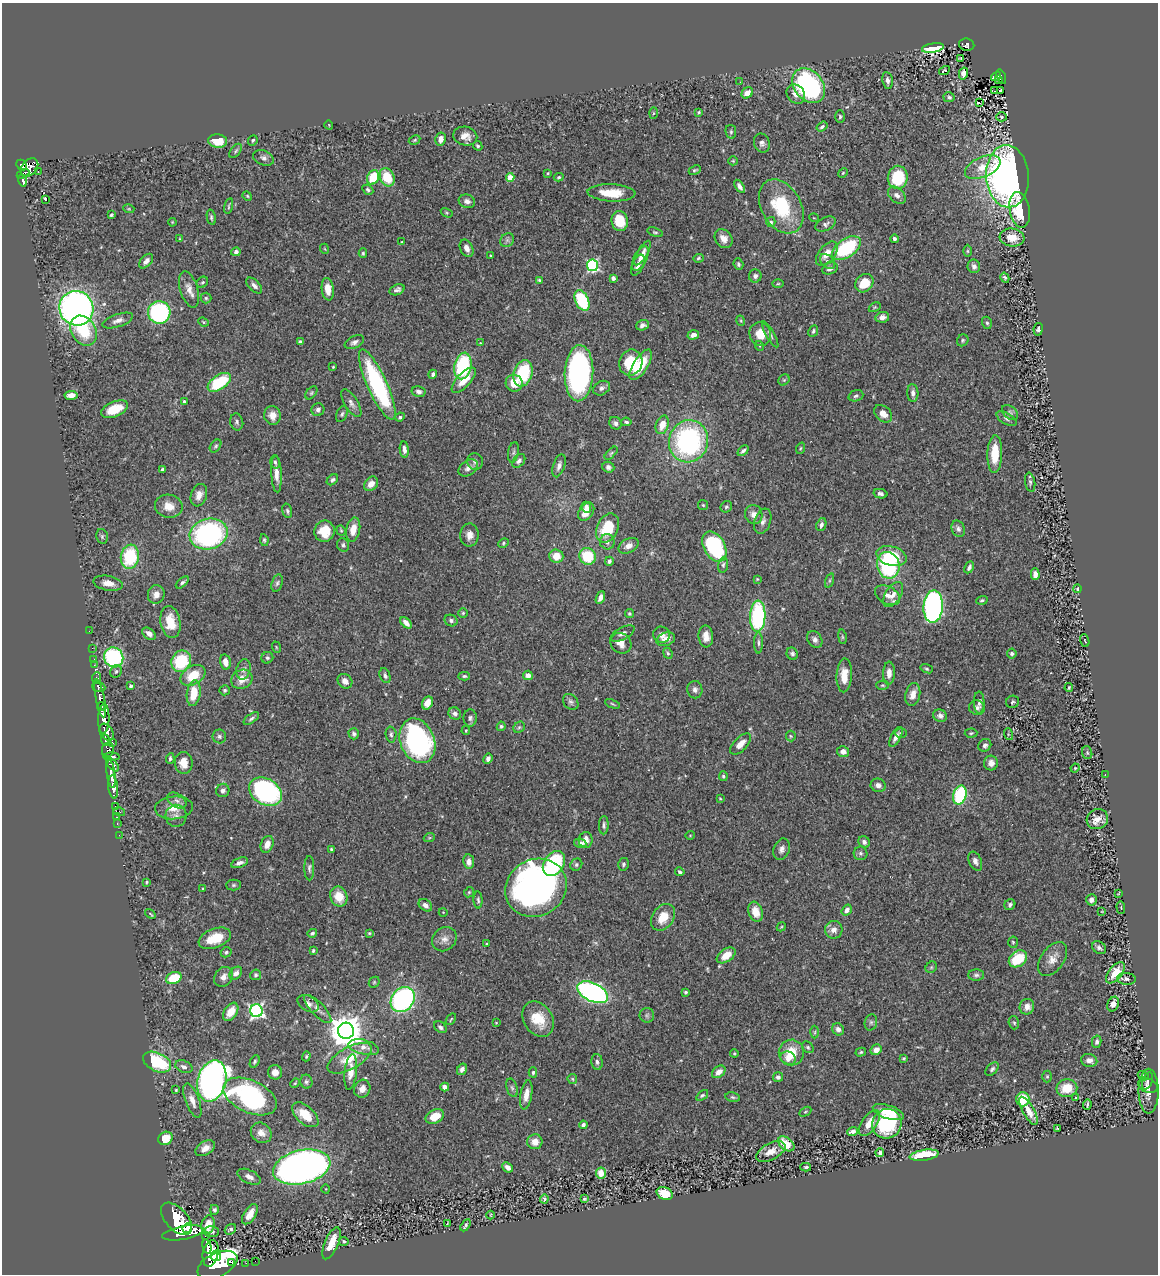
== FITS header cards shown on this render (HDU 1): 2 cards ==
NAXIS1  =                 1156
NAXIS2  =                 1272

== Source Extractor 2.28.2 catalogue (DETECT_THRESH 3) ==
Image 1156 x 1272 px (HDU 1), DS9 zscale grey, 1 PNG px = 1 image px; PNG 1160 x 1276 px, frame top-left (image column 1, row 1272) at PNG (2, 3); each listed source drawn as its Kron ellipse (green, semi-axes under 4 px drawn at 4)
Background 0.595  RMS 0.028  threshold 0.0851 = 3 sigma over >= 5 px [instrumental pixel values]
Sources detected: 505; of the 505, the 500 brightest by FLUX_AUTO listed and drawn (5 fainter detections omitted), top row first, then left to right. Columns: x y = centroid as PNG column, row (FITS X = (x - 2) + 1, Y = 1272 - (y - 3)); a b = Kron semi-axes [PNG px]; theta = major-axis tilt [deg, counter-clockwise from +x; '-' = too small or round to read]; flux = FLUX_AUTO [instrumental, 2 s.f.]
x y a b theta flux
967 45 8 6 -10 120
933 48 11 4 9 57
961 58 3 2 - 3.3
944 71 5 3 - 41
963 73 6 4 75 12
996 77 5 3 - 15
1001 77 8 3 -72 88
887 80 8 5 -80 7.3
999 80 3 3 - 25
740 82 2 2 - 2.9
809 86 19 14 -50 360
995 91 3 2 - 4
1000 91 3 2 - 1.7
747 93 6 5 - 18
796 94 10 8 -50 12
949 97 6 5 - 4.6
979 103 4 3 - 31
699 112 3 3 - 2.5
653 113 6 4 87 2.1
840 117 6 4 89 3.5
1001 117 5 4 - 3.1
329 125 5 3 - 1.3
822 127 6 4 34 4.5
731 132 7 5 -78 3.6
465 136 12 9 -13 17
441 139 6 5 - 15
253 140 5 4 - 3.6
415 140 6 4 28 2.7
218 141 9 6 -6 39
762 143 10 7 -69 7.8
478 146 5 4 - 3.5
236 151 8 4 54 3.8
263 158 11 7 -24 7.6
733 161 5 4 - 2.3
22 165 6 4 -45 370
983 167 19 10 23 32
29 168 10 7 46 640
695 170 6 3 25 3.1
38 172 3 2 - 14
548 173 4 3 - 1.8
843 173 5 4 - 2.3
23 174 7 3 27 220
1007 176 31 21 -86 830
373 177 7 6 - 62
387 177 9 7 -66 57
510 177 4 4 - 44
559 177 5 3 - 2.7
898 177 12 10 82 89
23 180 6 4 -80 190
740 186 7 4 -58 8.6
368 190 6 4 -31 3.5
611 193 24 8 -2 45
897 195 10 7 -42 8.7
247 196 5 4 - 2.2
45 199 4 3 - 64
467 201 8 6 -20 9
229 206 8 3 77 2.3
781 206 29 20 -61 120
129 209 5 3 - 2.1
1020 210 18 10 -79 72
447 213 6 4 -32 2.2
111 215 4 3 - 2.7
211 217 8 4 -78 3.9
814 218 5 3 - 1.3
620 221 10 8 -77 51
172 222 4 3 - 1.4
771 222 5 4 - 3.5
825 224 11 6 25 6.9
655 232 8 4 -17 3.3
1012 238 12 9 -6 28
180 239 4 3 - 2
724 239 10 8 -52 16
894 239 4 3 - 4.1
507 240 7 6 - 5.1
402 242 3 2 - 1.4
467 248 9 6 -65 10
846 248 16 9 35 140
325 249 5 3 - 1.4
967 251 6 4 -90 2.6
236 252 5 4 - 6.6
363 253 4 4 - 2.6
643 253 14 5 60 10
827 254 14 8 50 21
490 256 3 3 - 1.9
640 258 13 6 64 12
698 258 5 4 - 2.7
146 261 9 5 48 9.4
827 261 9 5 -44 6
738 264 6 4 -69 3.5
593 265 6 5 - 240
638 265 11 5 65 9.1
974 266 7 6 - 7.7
830 269 8 5 23 9.9
755 276 6 6 - 5.7
613 278 4 3 - 9
1005 278 5 4 - 3.7
539 280 3 3 - 2.5
202 282 6 5 - 3.3
864 283 10 8 44 38
778 284 5 3 - 2
254 285 10 5 -46 7.9
189 289 19 9 -73 17
328 289 11 6 -83 20
397 290 8 5 23 6.8
206 298 5 5 - 3.2
582 300 11 6 -65 120
875 307 6 4 31 2.4
76 308 17 17 - 1000
159 312 11 11 - 300
882 317 7 5 10 9.5
118 321 16 6 18 11
741 321 5 3 - 2.1
203 322 5 4 - 2.4
987 323 6 5 - 4
642 325 6 5 - 7.2
1038 329 6 4 80 4.1
84 331 16 12 -58 78
813 331 6 4 65 3.9
760 334 12 10 -66 32
770 334 14 4 -60 5.2
693 335 6 4 18 9.4
963 340 6 5 - 3.3
300 342 4 3 - 3.5
354 342 10 6 24 7.2
480 343 3 2 - 1.2
760 346 5 3 - 1.7
631 363 13 11 70 65
641 365 17 7 57 44
463 366 13 8 77 150
333 367 3 2 - 1.8
523 373 13 9 72 110
579 373 28 14 88 470
433 374 5 3 - 4.6
464 380 16 7 47 28
784 380 6 5 - 2.5
219 382 13 7 35 100
514 383 9 8 - 26
377 385 38 10 -66 260
601 388 9 6 30 6.9
419 392 7 5 -12 7
311 393 7 4 49 3.1
913 393 9 5 -87 7.7
71 395 6 4 5 13
856 396 7 5 19 5
184 402 4 3 - 5.5
351 403 16 6 -59 9.6
115 409 14 7 23 38
318 410 6 6 - 6.2
1010 412 9 6 -38 5.2
342 414 8 5 66 4.2
883 414 10 7 -45 18
272 415 9 8 - 18
400 417 5 4 - 4.1
1007 419 11 5 -30 6
237 422 8 6 -79 5.1
626 422 5 3 - 3.4
615 423 6 6 - 5.7
662 425 9 6 71 24
689 441 21 19 72 340
216 446 7 5 52 3.6
800 448 6 4 69 2.4
404 449 8 4 -83 8.2
743 451 6 4 44 5.1
513 452 10 5 79 5
611 453 8 3 45 2.6
995 454 19 7 88 51
519 461 8 5 50 6.5
275 462 6 4 -78 3.7
475 462 8 8 - 6.2
559 466 12 6 71 8.9
608 467 6 5 - 5.5
468 468 10 7 36 10
162 469 3 3 - 3
276 474 18 5 -87 15
332 480 6 4 42 4.4
1030 482 9 5 -80 4.7
371 484 8 6 51 16
880 494 7 4 -12 5.9
199 495 11 8 71 14
703 505 5 5 - 2.7
169 506 14 11 -11 26
586 507 5 4 - 7.1
726 507 6 5 - 3.4
287 511 7 4 -75 3.9
586 512 10 7 55 21
754 514 10 8 -71 14
763 521 13 8 70 11
821 525 7 4 67 5.6
608 528 15 10 65 73
353 529 12 7 79 24
958 529 8 6 -66 6.7
341 530 5 4 - 2.4
324 531 10 10 - 44
209 534 19 15 14 370
469 535 11 9 88 14
102 536 7 5 -77 4.2
264 540 6 4 -81 2.8
607 542 7 7 - 9.3
503 543 5 4 - 2.7
343 545 7 6 - 4.7
628 546 11 7 28 14
714 547 16 10 -63 220
556 556 7 7 - 23
588 556 8 8 - 75
892 556 15 9 -16 61
130 557 12 9 81 120
609 561 4 4 - 5.4
723 565 8 5 79 4.8
888 565 13 11 -76 190
969 567 6 4 64 5.2
1035 574 6 4 -87 9.4
757 579 3 3 - 1.9
829 580 7 3 71 2.8
182 582 8 4 42 4.3
108 583 15 7 -10 15
277 583 9 5 74 4.8
1077 589 4 3 - 1.9
156 594 9 8 - 14
887 595 13 8 -28 15
893 595 14 7 58 13
600 598 6 4 68 8.9
982 600 6 4 19 3.1
933 606 16 9 87 640
463 613 5 4 - 2.7
630 614 5 4 - 3.1
758 616 15 7 88 220
451 620 7 5 -26 5.7
170 622 16 10 -81 38
406 623 7 4 -44 9.8
89 631 2 2 - 7.7
622 633 13 6 27 9.1
149 634 7 5 -38 11
662 635 8 8 - 9.3
706 636 11 7 -85 17
842 637 7 3 -82 2.8
666 639 9 6 19 19
815 640 9 7 -56 8.4
1085 640 6 3 -71 1.7
621 643 11 9 -38 17
758 643 11 3 -90 4.8
276 647 6 3 -72 1.8
92 648 2 2 - 4.6
668 653 6 4 -66 3.3
792 654 6 5 - 5
1012 654 5 5 - 3.7
114 657 10 9 - 230
267 658 6 5 - 3.8
94 659 2 2 - 8.2
181 661 11 9 60 110
225 662 7 5 -78 15
94 665 3 2 - 6.2
243 669 10 7 76 8.4
927 669 6 4 -19 2.8
116 671 6 5 - 3.7
889 673 11 6 88 15
193 675 13 9 31 46
528 675 5 4 - 14
844 675 17 7 87 28
385 676 8 5 -69 5
464 676 6 4 -1 3.4
96 678 6 3 83 130
242 679 11 9 26 25
345 681 8 6 -44 13
882 685 6 4 0 2.5
131 686 4 3 - 4
99 687 6 5 - 260
1069 688 4 3 - 1.8
225 690 5 5 - 3.5
695 690 8 7 - 8
194 693 13 7 82 44
913 695 11 7 77 17
100 698 19 4 -79 1300
571 702 9 6 -47 5.7
979 702 11 5 -89 6.4
1013 702 6 6 - 4
427 703 7 5 62 20
612 704 8 3 -22 2.5
101 707 4 3 - 410
977 708 8 7 - 6.5
455 713 6 6 - 6.6
940 716 7 6 - 7.2
251 718 9 4 37 4.7
470 718 8 6 89 5.8
104 719 15 5 88 2700
501 726 5 4 - 3
519 727 6 5 - 3.3
466 730 4 3 - 1.9
106 732 9 6 -57 1000
901 733 6 5 - 2.9
971 733 6 4 2 2.7
354 734 5 5 - 4.6
1008 734 6 4 -73 2
391 735 8 5 -86 4.8
219 736 7 6 - 5.2
791 736 5 5 - 2.8
896 737 11 5 62 11
106 740 6 4 -68 410
417 741 23 17 -68 390
113 743 4 3 - 130
741 744 13 6 46 18
985 745 7 6 - 5.8
108 750 7 6 - 490
843 752 6 5 - 11
1087 753 6 5 - 2.8
111 757 8 4 -1 450
170 759 5 4 - 3.9
488 759 5 4 - 6.8
184 763 11 9 -81 20
991 763 7 7 - 11
112 765 8 4 -46 350
1075 768 4 3 - 1.7
111 774 14 4 -82 1300
1105 775 3 2 - 46
723 776 5 4 - 3.6
878 785 7 6 - 9.3
113 787 12 5 -83 1400
223 790 7 6 - 6.7
265 792 17 12 -30 320
960 795 9 6 74 150
720 798 4 3 - 1.8
177 800 10 6 -32 8.3
115 806 3 2 - 20
174 808 19 11 4 28
119 812 6 3 -15 63
176 816 11 10 - 11
117 817 3 3 - 21
1097 819 11 10 - 17
117 824 3 2 - 16
604 825 9 5 88 4.9
119 835 2 2 - 11
690 835 4 4 - 1.9
429 838 6 3 18 2
586 840 8 7 - 15
864 842 6 5 - 6.6
580 843 6 4 -7 7
267 844 9 6 69 16
331 849 3 3 - 2.5
782 849 11 8 68 9
860 853 7 7 - 4.9
975 861 10 6 -66 8.1
469 862 7 5 -83 12
239 863 9 5 18 7.8
554 863 13 10 54 120
624 864 6 5 - 3.7
576 865 6 5 - 3.8
309 868 12 5 -90 5.2
680 872 4 3 - 3.3
146 882 3 3 - 2.1
233 885 7 5 1 3.5
536 888 31 28 31 900
203 889 3 3 - 1.7
469 892 5 4 - 2.4
1119 893 3 2 - 1.2
339 896 10 8 -69 35
478 900 8 4 -87 3.9
1091 900 6 5 - 8.3
425 905 7 5 -37 9.7
1010 905 6 5 - 5.4
1121 907 6 2 -86 1.8
847 910 6 4 54 9.5
443 912 4 3 - 1.3
756 912 10 7 -72 24
1102 912 3 2 - 1.2
150 914 6 3 -34 2.3
663 917 14 10 56 38
781 927 5 3 - 1.9
834 930 9 9 - 13
312 933 5 4 - 3.9
369 933 4 4 - 2.4
215 938 17 9 21 45
444 939 13 11 41 15
1013 942 5 4 - 2.9
487 944 3 3 - 3.2
1099 948 7 5 -37 6.4
313 951 4 3 - 2.7
226 952 5 5 - 3.3
726 955 10 6 35 27
1018 959 10 7 38 71
1053 959 19 11 54 21
931 967 6 5 - 3.1
236 973 7 5 47 9.7
1115 973 12 6 51 28
256 975 5 5 - 4.1
976 975 8 5 0 5
224 977 10 8 53 11
174 978 8 5 21 67
1126 979 9 6 -5 5.3
374 982 6 5 - 2.6
593 992 16 9 -25 610
685 992 3 3 - 2.8
403 999 13 11 48 360
308 1004 11 7 -30 9.7
1113 1004 7 5 66 11
1027 1007 8 7 - 15
318 1009 18 6 -46 13
256 1011 6 6 - 490
231 1012 10 6 56 29
647 1015 7 7 - 4.7
451 1019 6 3 55 2
538 1019 19 14 -56 45
871 1022 8 6 75 4.7
496 1023 4 4 - 1.5
1014 1023 7 5 -72 3.8
440 1027 7 5 -38 5.3
838 1029 6 5 - 8.2
346 1031 8 8 - 4300
815 1032 6 4 89 3
1097 1042 6 4 77 5.2
364 1047 16 7 -14 19
808 1047 7 5 -45 3.5
876 1050 6 5 - 14
791 1052 13 12 - 43
861 1052 5 4 - 2.8
734 1053 4 4 - 1.8
306 1056 5 4 - 2.8
350 1058 25 11 29 45
788 1058 8 6 -28 16
904 1058 4 3 - 2.1
1089 1060 8 6 -13 10
255 1061 6 4 62 3.3
157 1062 15 9 -26 130
597 1062 8 5 -86 6.4
184 1067 9 6 -22 7.7
462 1069 6 4 60 7.8
992 1069 8 5 46 4.6
275 1072 7 7 - 12
351 1072 18 6 83 22
533 1072 5 4 - 3.1
719 1072 7 5 39 16
1047 1076 6 5 - 2.9
1143 1076 6 4 -29 2.3
778 1077 5 5 - 7.5
572 1079 5 4 - 2.5
212 1081 21 14 74 1100
1147 1081 9 5 69 4.3
306 1082 7 6 - 4.6
295 1083 5 4 - 2.1
1148 1086 10 7 -17 5.5
445 1087 4 4 - 10
512 1088 9 5 -73 5.1
1067 1088 10 9 - 45
362 1089 9 8 - 13
176 1090 3 3 - 1.9
1149 1091 22 10 90 17
526 1095 15 5 80 18
702 1095 7 4 36 3.6
250 1096 28 16 -25 310
733 1097 7 4 -8 3.4
1076 1098 3 3 - 1.6
1023 1099 7 6 - 49
192 1101 18 7 -69 16
1087 1105 5 2 - 3.4
1028 1111 16 5 -61 23
805 1112 6 4 31 2.6
888 1112 16 6 -18 37
305 1115 16 9 -42 36
435 1116 10 6 27 35
869 1123 15 7 56 27
887 1124 15 14 - 150
583 1125 4 3 - 6.3
1057 1128 3 2 - 1.4
852 1131 5 4 - 8.8
261 1133 11 9 -43 15
165 1138 7 6 - 31
535 1142 7 7 - 18
786 1144 9 6 -39 41
205 1148 11 6 30 14
771 1151 16 8 28 18
880 1153 4 3 - 4.9
924 1155 14 5 8 83
302 1167 29 16 13 1100
508 1167 6 4 -41 8.7
806 1167 5 3 - 2.8
601 1173 5 5 - 26
249 1177 12 6 -26 11
326 1189 4 3 - 1.3
665 1193 8 6 -25 40
544 1199 4 3 - 3.8
584 1199 4 3 - 2.8
214 1210 5 4 - 4.2
250 1214 11 6 57 21
491 1215 4 3 - 1.6
176 1219 19 11 -47 6200
447 1223 3 2 - 1.4
208 1225 9 6 76 30
465 1225 7 4 59 3.9
187 1228 5 4 - 620
230 1229 6 4 37 4.5
211 1232 7 5 -3 6.4
183 1233 21 6 10 3500
205 1236 3 3 - 69
344 1241 5 4 - 3.5
331 1243 17 6 67 33
207 1246 7 3 -76 780
211 1253 13 7 78 3200
216 1256 5 5 - 1200
255 1261 2 2 - 5.5
231 1262 2 2 - 2400
246 1263 3 2 - 6
217 1265 21 12 26 4900
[5 fainter detections neither listed nor drawn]